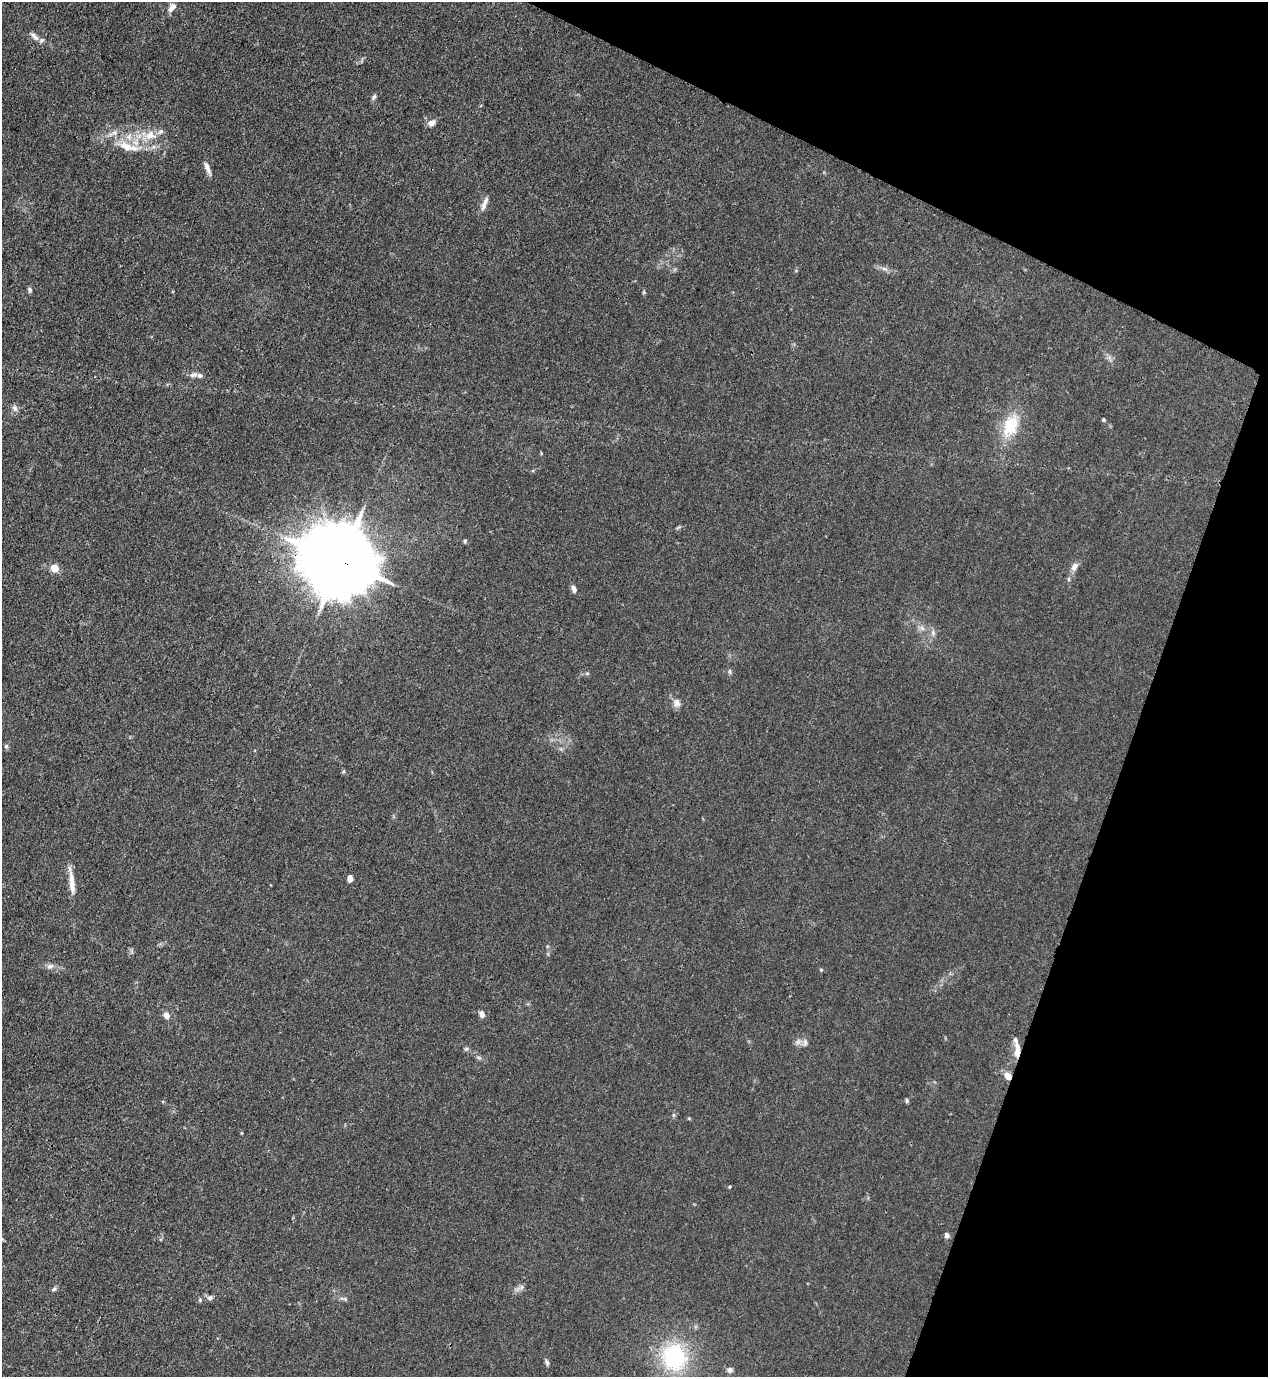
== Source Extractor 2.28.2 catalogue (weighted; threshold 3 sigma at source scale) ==
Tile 8 of 4 x 4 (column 4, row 2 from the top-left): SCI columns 4023-5288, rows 2792-4166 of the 5645 x 5583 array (HDU 1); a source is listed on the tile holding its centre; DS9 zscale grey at full resolution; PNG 1270 x 1379 px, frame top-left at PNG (2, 2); no overlay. Shown black and unused: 19% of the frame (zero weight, under 3 of 4 exposures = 7% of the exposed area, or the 3 px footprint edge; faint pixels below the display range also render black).
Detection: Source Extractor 2.28.2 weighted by HDU 2 'WHT'; one run over the whole footprint, this tile lists its part. Background 0.0182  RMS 0.0026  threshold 0.0115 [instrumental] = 3 sigma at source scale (4.5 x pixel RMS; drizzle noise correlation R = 1.50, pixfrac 1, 0.05/0.05 arcsec/px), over >= 5 px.
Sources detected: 57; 6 inside a brighter listed object's ellipse — not listed separately; the other 51 listed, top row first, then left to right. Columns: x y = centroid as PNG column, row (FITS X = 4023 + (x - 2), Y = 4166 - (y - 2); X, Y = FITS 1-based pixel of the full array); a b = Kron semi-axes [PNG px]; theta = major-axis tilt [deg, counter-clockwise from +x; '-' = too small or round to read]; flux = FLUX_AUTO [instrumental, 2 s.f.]
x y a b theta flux
172 8 12 7 47 1.4
35 37 12 8 -40 1.3
374 97 8 5 55 0.58
431 123 9 7 28 1.4
114 133 8 6 -21 0.92
150 135 16 13 8 3.8
126 146 20 11 -29 3.9
207 168 15 6 -66 1.4
484 206 11 6 72 1.2
884 269 9 4 -9 0.73
30 290 7 5 -72 0.51
644 292 6 4 -90 0.31
193 375 11 6 12 0.96
15 408 10 7 -62 0.88
1103 420 4 4 - 0.3
1010 426 30 18 68 9
465 541 5 4 - 0.39
340 561 22 19 -33 2800
1074 567 11 7 57 1.4
55 568 5 5 - 7.1
1068 579 6 4 90 0.35
574 589 9 5 -75 0.94
922 628 8 5 -45 0.75
933 633 7 6 - 0.72
730 671 8 4 -81 0.39
587 673 6 4 -18 0.3
676 702 11 9 -71 1.4
6 746 6 5 - 0.5
350 879 6 4 87 1.5
72 886 24 8 -84 2.8
50 966 10 6 22 0.89
821 970 4 4 - 0.28
482 1014 8 6 -74 1.1
166 1015 8 6 -68 1.4
1015 1040 13 6 -81 0.98
805 1042 9 6 82 0.79
466 1049 6 5 - 0.42
1017 1053 13 7 79 1.9
1008 1076 8 6 -53 2.1
907 1101 6 4 -90 0.38
673 1115 6 4 -90 0.36
242 1133 5 3 - 0.21
729 1187 4 3 - 0.22
946 1235 7 6 - 0.72
522 1287 7 4 89 0.56
54 1289 7 5 58 0.48
210 1298 7 7 - 0.74
200 1300 5 5 - 0.36
674 1357 29 25 -72 23
547 1362 8 5 -68 0.54
730 1370 8 6 -18 0.86
Overlapping masked pixels (flux is a lower limit): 3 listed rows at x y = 340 561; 1017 1053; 1008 1076